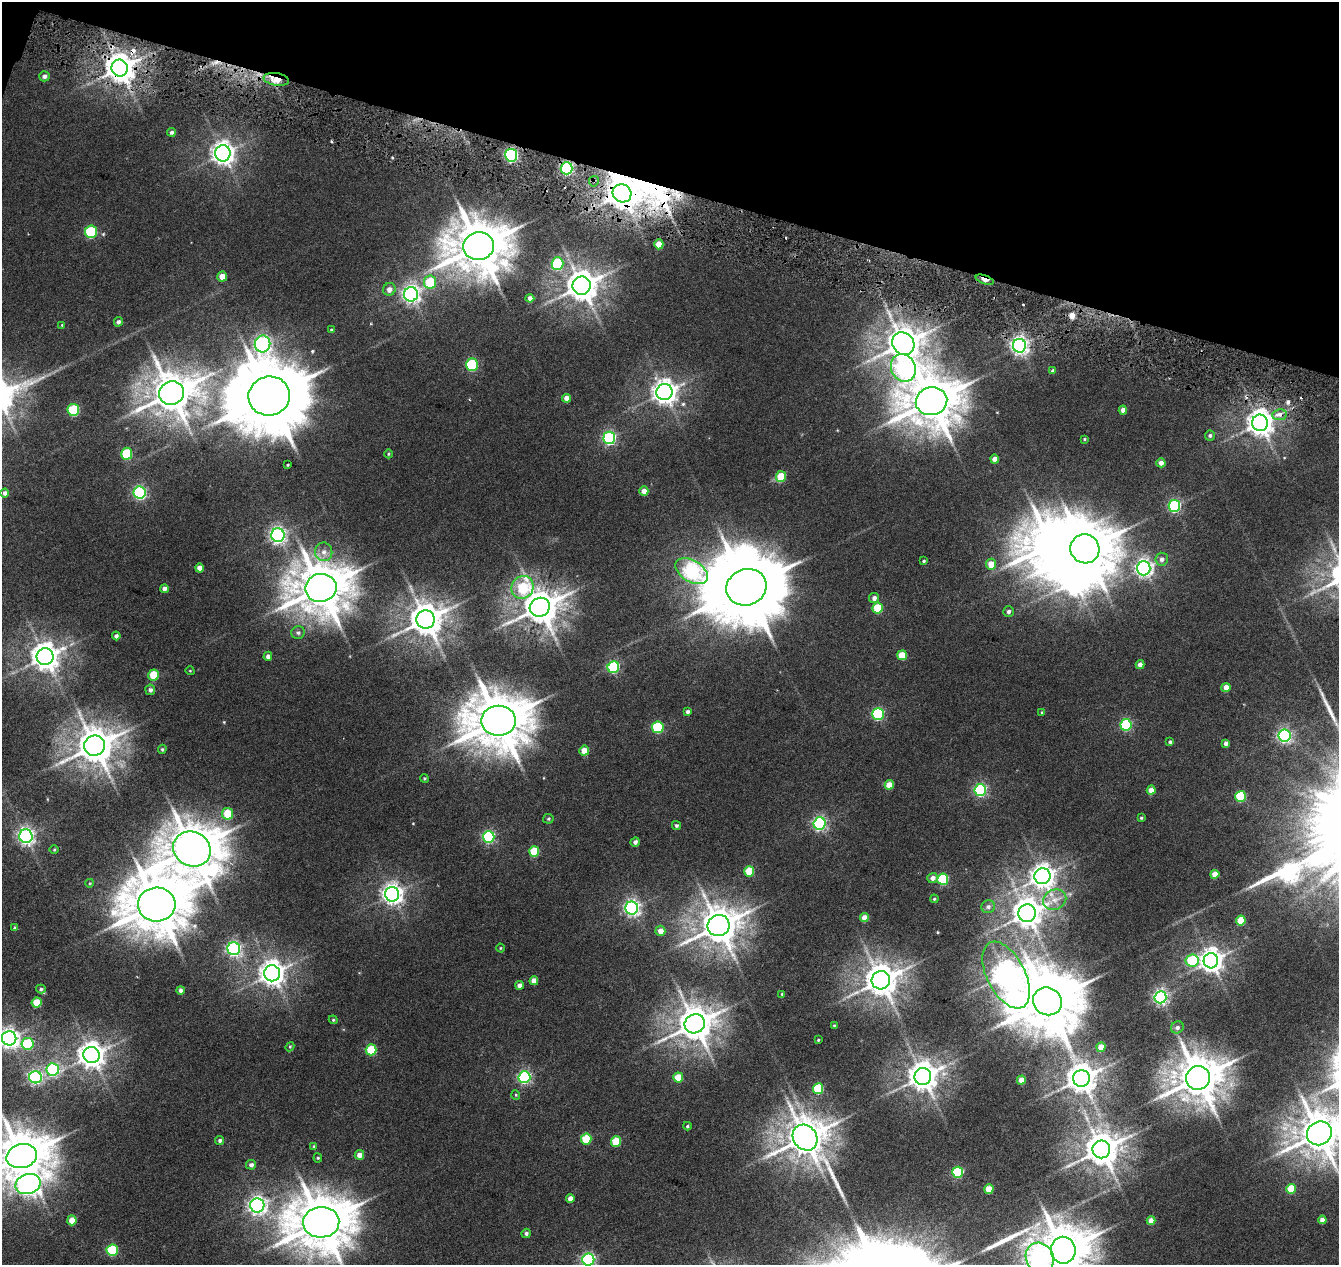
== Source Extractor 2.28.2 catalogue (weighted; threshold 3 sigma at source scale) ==
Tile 2 of 4 x 4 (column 2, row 1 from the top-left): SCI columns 1348-2684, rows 4072-5334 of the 5359 x 5555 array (HDU 1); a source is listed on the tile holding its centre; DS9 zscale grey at full resolution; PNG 1341 x 1267 px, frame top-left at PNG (2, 2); each listed source drawn as its Kron ellipse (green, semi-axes under 4 px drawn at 4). Shown black and unused: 15% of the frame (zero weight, under 3 of 6 exposures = <1% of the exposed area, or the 3 px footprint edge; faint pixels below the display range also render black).
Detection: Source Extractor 2.28.2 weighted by HDU 2 'WHT'; one run over the whole footprint, this tile lists its part. Background 0.0186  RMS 0.0027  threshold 0.0111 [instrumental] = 3 sigma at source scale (4.09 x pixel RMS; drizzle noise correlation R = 1.36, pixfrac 0.8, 0.0396/0.0396 arcsec/px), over >= 5 px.
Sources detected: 200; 1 too faint to see at this stretch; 5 inside a brighter object's white glare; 3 cosmic-ray / hot-pixel residue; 2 long thin detections or spike segments (spike, bleed or trail) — neither listed nor drawn; the other 189 listed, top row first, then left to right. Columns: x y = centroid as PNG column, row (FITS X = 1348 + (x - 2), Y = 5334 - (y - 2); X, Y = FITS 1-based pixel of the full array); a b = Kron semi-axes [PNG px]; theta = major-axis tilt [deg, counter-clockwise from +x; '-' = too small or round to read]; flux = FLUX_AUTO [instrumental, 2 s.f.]
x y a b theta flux
120 68 8 8 - 300
44 76 5 5 - 0.75
276 79 13 6 -9 3.7
171 132 4 4 - 0.5
223 153 8 7 - 160
511 155 6 6 - 41
567 168 6 6 - 38
594 181 5 5 - 0.49
622 193 9 9 - 280
91 232 6 6 - 16
659 244 5 4 - 2.8
479 246 15 14 - 1100
557 264 6 6 - 15
222 276 5 5 - 2.4
985 280 9 4 -19 1.6
430 282 6 6 - 9.6
582 286 9 9 - 350
389 289 6 6 - 1.3
411 294 7 7 - 92
530 298 4 4 - 0.91
118 322 5 4 - 0.61
62 325 3 3 - 0.17
331 330 4 3 - 0.23
262 344 8 8 - 68
903 344 12 10 -51 440
1019 346 7 6 - 93
472 365 6 6 - 19
903 368 14 12 -62 56
1053 371 4 4 - 0.48
664 392 8 8 - 180
171 393 12 11 - 670
269 396 21 19 14 2400
566 398 4 4 - 1.3
931 401 16 14 14 1000
73 410 6 6 - 13
1123 410 4 4 - 1.3
1279 415 7 5 6 1.4
1260 423 8 8 - 230
1210 435 5 5 - 0.52
609 438 6 6 - 35
1084 439 3 3 - 0.21
127 454 6 5 - 11
388 454 4 3 - 0.23
995 459 4 4 - 1.6
1161 463 4 4 - 1.3
288 465 3 2 - 0.2
781 476 5 5 - 5.4
644 491 5 4 - 1.5
140 492 6 6 - 34
5 493 4 4 - 0.59
1174 506 6 6 - 31
278 535 7 6 - 70
1085 549 15 14 - 1100
324 552 9 8 - 1.4
1162 559 6 6 - 0.88
924 561 4 3 - 0.32
991 564 5 5 - 2.9
199 568 4 4 - 1.5
1144 568 7 7 - 81
692 571 18 10 -31 64
523 587 11 11 - 12
746 587 20 18 21 2400
321 588 16 14 10 980
164 589 4 4 - 0.79
874 598 5 5 - 0.93
540 607 10 9 - 490
878 608 5 5 - 7.9
1008 611 5 5 - 0.61
426 619 9 9 - 400
298 633 7 6 - 0.62
116 636 4 4 - 0.62
902 655 5 5 - 4.2
268 656 4 4 - 0.91
45 657 8 8 - 260
1140 665 4 4 - 1.1
613 667 6 6 - 22
190 671 4 3 - 0.18
153 675 5 5 - 6.2
1226 687 4 4 - 1.7
150 690 5 5 - 0.68
687 712 4 4 - 0.54
1042 712 4 3 - 0.21
878 714 6 5 - 23
498 721 17 15 0 1200
1126 725 6 5 - 22
658 727 6 5 - 14
1285 736 6 6 - 45
1170 742 4 3 - 0.42
1226 743 4 3 - 0.82
95 746 10 10 - 520
162 749 4 3 - 0.29
584 751 5 5 - 2.4
424 778 4 3 - 0.23
889 785 5 4 - 2.4
980 790 6 6 - 33
1151 790 4 4 - 2
1241 796 5 5 - 10
227 814 6 5 - 5.6
1141 818 4 3 - 0.29
548 819 5 4 - 0.31
820 823 6 6 - 43
676 825 5 4 - 0.43
26 836 7 6 - 75
489 837 6 6 - 27
635 842 5 4 - 0.8
192 849 19 17 -30 990
54 850 5 3 - 0.22
534 851 5 5 - 7.7
749 871 5 5 - 5.5
1215 874 4 4 - 2.4
1042 876 8 8 - 180
933 878 5 5 - 1
943 879 5 5 - 16
90 883 4 3 - 0.19
392 894 7 7 - 130
934 899 4 4 - 0.27
1055 900 12 10 23 2.4
157 904 19 17 4 1300
988 907 7 6 - 0.84
632 908 6 6 - 66
1027 913 9 8 - 300
864 918 4 4 - 2.2
1241 920 5 4 - 5.5
719 926 11 10 - 540
15 928 4 4 - 0.49
660 931 5 5 - 2.1
500 948 4 3 - 0.19
234 949 6 6 - 48
1192 961 6 6 - 12
1211 961 7 7 - 180
272 973 8 8 - 210
1006 975 36 19 -63 270
881 980 9 9 - 400
534 981 4 4 - 1.8
520 985 4 4 - 1.1
41 989 5 4 - 0.41
180 990 4 4 - 0.75
782 994 4 3 - 0.24
1160 997 6 6 - 56
1047 1001 15 13 -33 1500
37 1002 5 5 - 3.6
333 1020 4 4 - 0.25
695 1024 10 9 - 470
834 1025 3 3 - 0.19
1177 1027 6 6 - 0.78
9 1038 7 7 - 110
818 1040 3 2 - 0.21
28 1044 6 6 - 15
290 1047 5 4 - 0.26
1101 1047 5 4 - 2.6
371 1050 5 5 - 9.3
92 1055 8 8 - 240
53 1069 6 6 - 24
923 1076 8 8 - 310
35 1077 6 6 - 43
524 1077 6 6 - 33
678 1077 5 5 - 4.6
1081 1078 8 8 - 320
1198 1078 12 11 - 770
1021 1080 4 4 - 2
818 1089 5 5 - 11
516 1095 5 3 - 0.2
687 1126 4 3 - 0.32
1319 1133 13 11 34 670
805 1138 13 11 -54 580
586 1139 5 5 - 7.9
220 1140 4 4 - 0.5
616 1142 5 5 - 6.3
314 1146 4 3 - 0.2
1101 1149 9 9 - 430
359 1155 5 4 - 1.7
22 1156 15 12 15 950
318 1158 4 4 - 0.23
251 1165 5 5 - 0.73
958 1172 5 5 - 17
28 1184 13 10 15 110
989 1189 5 4 - 4
1291 1189 5 4 - 5.5
570 1198 4 4 - 1.2
257 1205 7 7 - 84
72 1220 5 4 - 2.7
1151 1220 4 4 - 1.8
1322 1220 4 4 - 1.4
321 1222 18 15 3 1200
526 1233 5 4 - 0.58
112 1250 5 5 - 15
1063 1250 13 12 - 940
1040 1258 15 13 -56 43
588 1260 6 6 - 40
Overlapping masked pixels (flux is a lower limit): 9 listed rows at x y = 120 68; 276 79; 511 155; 567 168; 594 181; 622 193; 985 280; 903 344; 1279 415
Isophote crosses this tile's border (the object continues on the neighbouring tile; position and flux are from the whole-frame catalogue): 6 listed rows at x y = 9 1038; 1319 1133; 22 1156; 1063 1250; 1040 1258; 588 1260